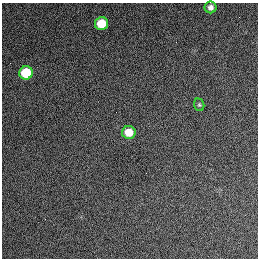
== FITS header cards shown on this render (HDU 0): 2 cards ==
NAXIS1  =                  256 / length of data axis 1
NAXIS2  =                  256 / length of data axis 2

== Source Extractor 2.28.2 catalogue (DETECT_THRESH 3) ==
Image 256 x 256 px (HDU 0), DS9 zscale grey, 1 PNG px = 1 image px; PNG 260 x 260 px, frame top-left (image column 1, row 256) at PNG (2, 3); each listed source drawn as its Kron ellipse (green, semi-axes under 4 px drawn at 4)
Background 1260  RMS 14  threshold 43.2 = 3 sigma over >= 5 px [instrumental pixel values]
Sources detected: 5; all 5 listed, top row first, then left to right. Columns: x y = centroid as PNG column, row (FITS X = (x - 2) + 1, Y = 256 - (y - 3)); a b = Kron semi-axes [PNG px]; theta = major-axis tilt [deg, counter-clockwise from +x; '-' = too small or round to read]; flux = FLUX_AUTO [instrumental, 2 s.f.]
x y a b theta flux
211 7 6 6 - 4200
102 24 7 6 - 24000
26 73 7 6 - 38000
199 105 6 5 - 1400
129 132 6 6 - 15000